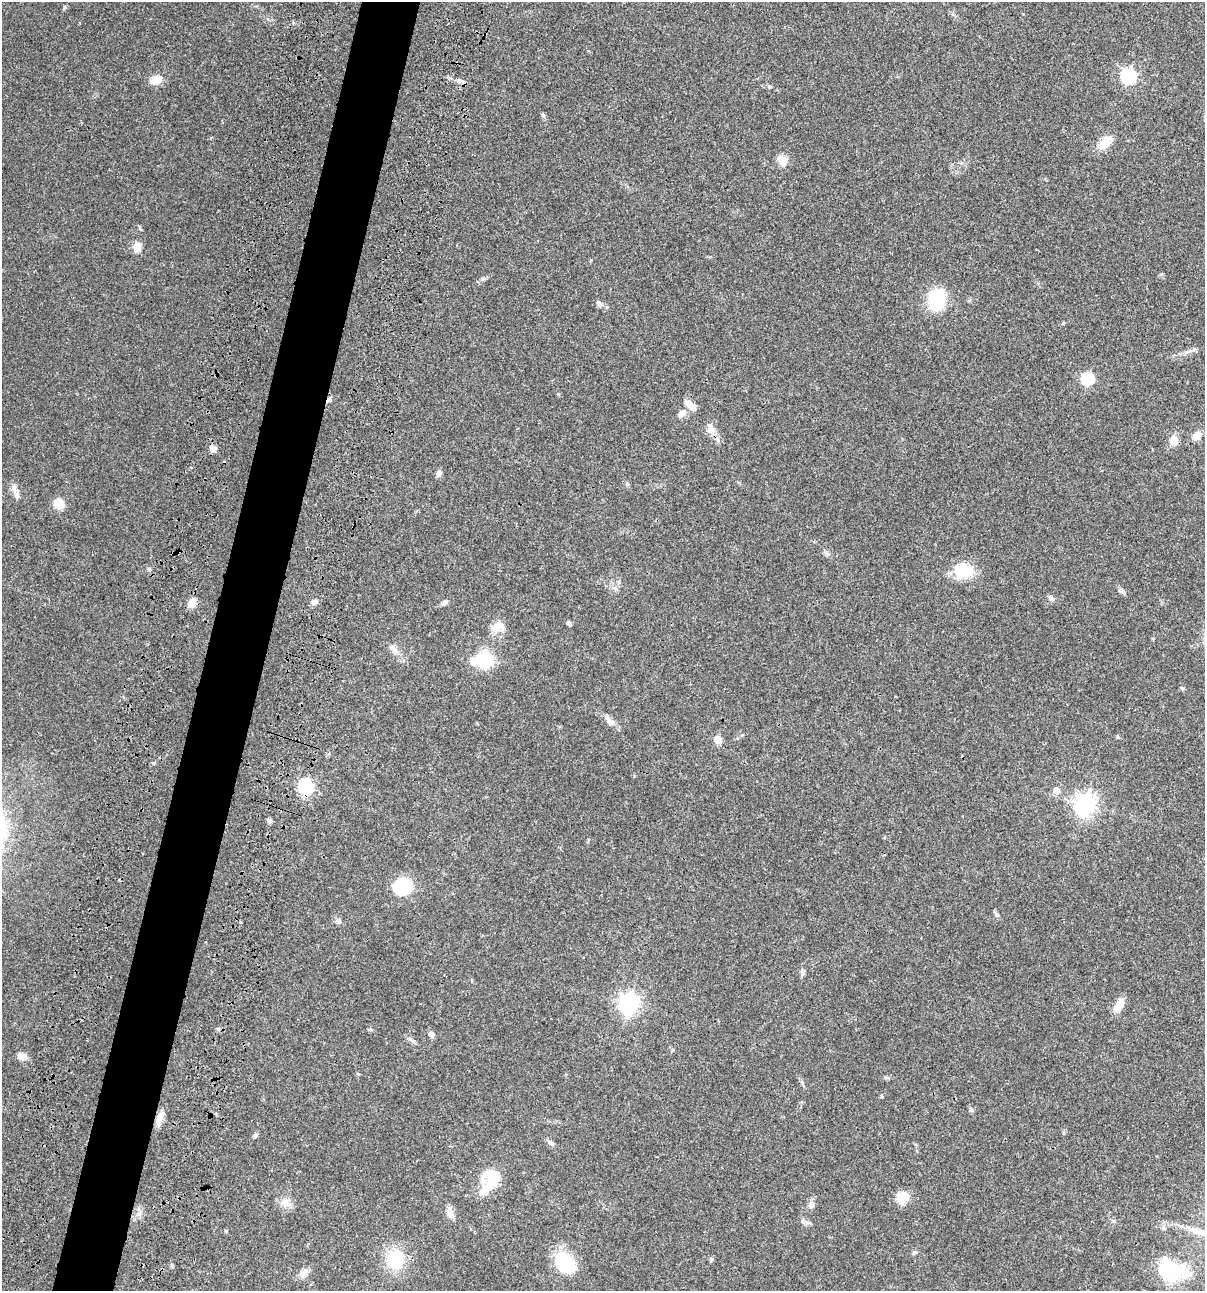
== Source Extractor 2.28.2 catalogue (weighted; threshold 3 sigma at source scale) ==
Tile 7 of 4 x 4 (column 3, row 2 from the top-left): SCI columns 2641-3843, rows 2696-3984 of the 5405 x 5390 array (HDU 1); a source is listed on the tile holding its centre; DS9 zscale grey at full resolution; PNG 1207 x 1293 px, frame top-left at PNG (2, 2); no overlay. Shown black and unused: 5% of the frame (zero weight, under 3 of 4 exposures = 9% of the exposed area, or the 3 px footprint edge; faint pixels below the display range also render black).
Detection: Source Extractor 2.28.2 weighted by HDU 2 'WHT'; one run over the whole footprint, this tile lists its part. Background 0.0473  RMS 0.0054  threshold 0.0244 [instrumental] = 3 sigma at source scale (4.5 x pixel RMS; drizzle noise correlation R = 1.50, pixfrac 1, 0.05/0.05 arcsec/px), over >= 5 px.
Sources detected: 76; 1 inside a brighter object's white glare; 1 cosmic-ray / hot-pixel residue — not listed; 2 inside a brighter listed object's ellipse — not listed separately; the other 72 listed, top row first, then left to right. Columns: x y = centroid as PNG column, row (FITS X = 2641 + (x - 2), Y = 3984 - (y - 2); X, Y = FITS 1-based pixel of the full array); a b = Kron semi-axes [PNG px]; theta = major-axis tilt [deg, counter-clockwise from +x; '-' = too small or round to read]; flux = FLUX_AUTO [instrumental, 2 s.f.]
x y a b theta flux
64 7 6 3 -71 0.61
1128 76 7 7 - 110
155 80 12 9 13 6.8
461 81 10 6 -7 1.8
770 86 6 5 - 0.81
543 115 6 4 -72 0.78
1105 142 22 12 41 7.4
782 160 16 11 -61 4.5
137 247 11 9 -84 4.6
483 278 9 4 19 1.1
937 299 27 20 78 22
599 304 11 7 -49 2
1087 379 6 6 - 54
691 406 14 7 -41 5.6
682 413 11 7 27 3
711 429 12 11 - 4.3
1197 436 10 7 41 4.9
1173 440 9 8 - 6.7
213 449 7 6 - 3.3
439 473 9 6 78 1.9
627 483 6 5 - 0.82
16 494 13 7 -71 2.9
59 504 9 8 - 9.8
827 554 8 6 -48 1.4
149 569 6 5 - 0.84
963 571 22 18 0 17
1122 591 7 6 - 1.2
1051 598 8 6 -42 1.8
192 602 11 7 69 6.1
314 602 9 6 11 2.3
444 602 9 6 36 1.7
569 623 6 4 -49 1.4
498 627 18 14 25 6
393 647 11 6 -45 2.4
485 659 17 16 - 23
1182 688 5 4 - 0.87
610 721 19 7 -52 3.4
1117 737 6 3 -71 0.54
718 739 6 5 - 9.5
306 787 7 6 - 110
1056 790 6 5 - 5.8
1085 804 8 7 - 340
269 821 6 5 - 1.4
402 887 19 17 15 24
996 914 10 4 -56 1
338 921 9 7 58 1.5
241 922 3 2 - 0.74
802 972 9 6 -89 1.6
629 1003 8 7 - 290
1119 1005 17 8 56 7.2
431 1034 8 6 -63 2
412 1041 10 5 -35 1.5
22 1056 10 7 -21 4.8
803 1084 7 4 -70 0.84
971 1109 8 5 -62 1.1
160 1118 20 7 69 4.7
255 1135 7 5 54 0.92
551 1143 12 5 -37 1.7
493 1175 24 17 10 14
902 1198 14 12 53 8.6
285 1203 16 11 -37 4.7
811 1205 10 8 79 2.5
139 1214 9 8 - 2.8
451 1214 13 8 -64 3.3
807 1223 9 4 -1 1.3
226 1231 4 4 - 0.67
914 1253 7 5 65 0.97
395 1259 18 16 -78 26
711 1259 7 4 72 0.89
564 1263 26 17 -53 28
1170 1269 39 25 -40 28
304 1273 15 10 33 3.5
Overlapping masked pixels (flux is a lower limit): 1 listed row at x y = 306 787
Unlisted compact peaks at least as high as the median listed source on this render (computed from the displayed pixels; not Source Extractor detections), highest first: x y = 153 763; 1063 323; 370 1029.